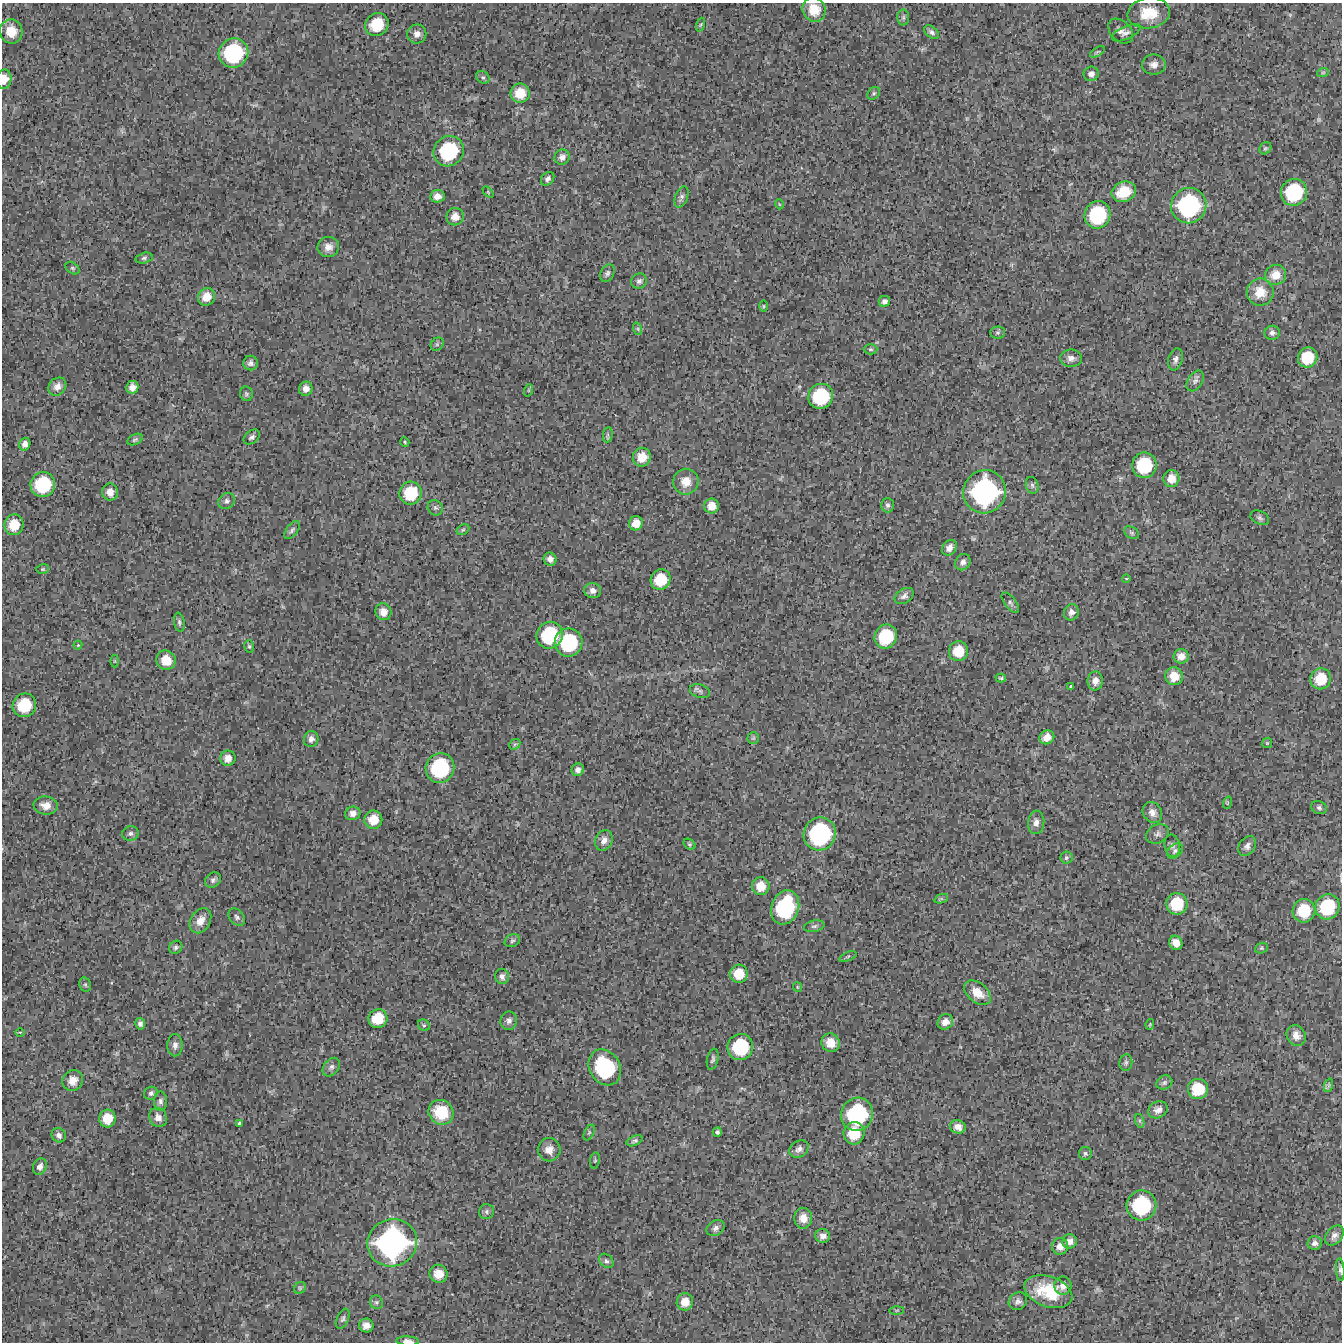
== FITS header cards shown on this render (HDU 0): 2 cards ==
NAXIS1  =                 1340 / length of data axis 1
NAXIS2  =                 1340 / length of data axis 2

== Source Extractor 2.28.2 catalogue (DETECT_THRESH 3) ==
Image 1340 x 1340 px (HDU 0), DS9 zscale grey, 1 PNG px = 1 image px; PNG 1344 x 1344 px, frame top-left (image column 1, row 1340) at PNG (2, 3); each listed source drawn as its Kron ellipse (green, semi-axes under 4 px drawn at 4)
Background 2900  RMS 450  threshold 1340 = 3 sigma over >= 5 px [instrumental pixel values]
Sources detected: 216; all 216 listed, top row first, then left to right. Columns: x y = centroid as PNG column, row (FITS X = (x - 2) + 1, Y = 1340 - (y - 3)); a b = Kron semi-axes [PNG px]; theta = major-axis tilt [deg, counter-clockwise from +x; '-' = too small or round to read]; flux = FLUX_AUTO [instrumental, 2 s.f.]
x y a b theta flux
814 10 12 11 - 5.0e+05
1149 13 21 15 9 8.0e+05
903 17 8 6 89 6.1e+04
377 24 12 11 - 1.1e+06
701 25 7 3 71 3.5e+04
11 31 12 11 - 5.2e+05
1121 31 14 10 -46 1.9e+05
931 32 8 5 -40 9.7e+04
1126 33 15 6 25 1.4e+05
417 34 9 9 - 2.0e+05
1097 52 8 3 32 4.4e+04
233 53 15 14 - 2.7e+06
1154 65 12 10 1 2.0e+05
1323 72 6 3 19 3.1e+04
1091 74 7 7 - 1.4e+05
483 77 7 6 - 6.2e+04
4 79 10 7 82 3.5e+05
520 93 9 9 - 6.1e+05
874 93 7 5 45 5.3e+04
1265 148 6 5 - 4.7e+04
449 151 16 14 48 2.2e+06
562 157 8 7 - 1.4e+05
548 179 7 6 - 9.5e+04
488 192 6 4 -46 3.4e+04
1124 192 12 10 22 7.0e+05
1294 192 13 13 - 2.0e+06
437 196 7 6 - 2.0e+05
681 197 11 6 70 9.5e+04
779 204 5 3 - 2.4e+04
1189 206 18 17 - 3.8e+06
1097 215 14 13 - 2.1e+06
455 217 9 8 - 2.7e+05
328 247 11 10 - 2.4e+05
144 258 9 5 15 6.8e+04
72 268 8 5 -40 5.8e+04
607 273 9 6 61 8.7e+04
1276 275 11 10 - 3.4e+05
639 281 8 7 - 9.2e+04
1260 292 13 13 - 4.9e+05
206 297 9 8 - 3.8e+05
884 301 6 5 - 9.8e+04
764 306 5 3 - 3.0e+04
638 329 6 4 -72 5.4e+04
998 332 7 6 - 6.3e+04
1272 333 8 7 - 9.2e+04
437 344 7 6 - 6.1e+04
871 349 7 5 -1 5.3e+04
1308 357 10 9 - 9.1e+05
1071 358 11 8 -1 1.8e+05
1175 359 11 7 74 1.3e+05
250 363 7 7 - 1.1e+05
1195 381 11 7 57 1.2e+05
57 387 10 8 45 1.9e+05
132 387 6 6 - 1.9e+05
306 389 7 7 - 2.0e+05
529 390 6 4 71 3.7e+04
246 394 7 6 - 6.3e+04
821 396 13 12 - 1.7e+06
608 435 8 5 83 6.3e+04
252 437 9 6 39 8.4e+04
135 440 8 5 26 6.4e+04
405 442 5 4 - 3.3e+04
25 444 6 5 - 1.3e+05
642 457 9 9 - 4.5e+05
1144 465 12 12 - 1.7e+06
1171 479 8 8 - 3.4e+05
686 482 13 12 - 4.1e+05
43 484 12 12 - 1.7e+06
1032 485 8 6 -74 7.3e+04
110 492 8 8 - 2.5e+05
985 492 22 21 - 5.3e+06
411 493 11 11 - 1.2e+06
227 501 9 7 38 1.0e+05
888 505 7 6 - 7.7e+04
712 506 7 7 - 3.2e+05
435 508 8 7 - 7.0e+04
1260 518 10 6 -28 7.0e+04
636 523 7 7 - 3.2e+05
14 525 10 9 - 6.4e+05
292 530 10 5 53 7.9e+04
463 530 7 5 30 5.6e+04
1132 533 8 5 -31 5.8e+04
949 548 8 6 53 1.7e+05
550 559 7 6 - 1.6e+05
963 562 8 7 - 1.4e+05
43 569 6 5 - 4.4e+04
1126 578 4 3 - 2.2e+04
661 580 10 9 - 8.6e+05
593 591 8 7 - 1.6e+05
904 596 10 7 33 1.2e+05
1010 603 12 5 -52 7.6e+04
383 612 8 8 - 2.5e+05
1071 612 8 7 - 1.5e+05
179 622 9 5 -80 7.7e+04
550 635 14 13 - 1.9e+06
886 637 12 11 - 1.5e+06
569 642 14 14 - 2.2e+06
78 645 4 4 - 3.0e+04
249 646 6 4 -73 4.7e+04
959 651 10 9 - 6.9e+05
1181 656 7 7 - 2.2e+05
166 660 10 9 - 5.5e+05
114 661 6 4 90 3.7e+04
1174 676 9 8 - 4.4e+05
1001 678 5 4 - 4.0e+04
1321 679 10 10 - 7.9e+05
1095 681 9 7 83 1.9e+05
1071 686 4 2 - 4.2e+04
700 691 10 6 -18 8.3e+04
24 705 12 11 - 1.2e+06
1047 737 7 6 - 2.9e+05
753 738 6 6 - 5.1e+04
311 739 8 7 - 1.4e+05
1267 743 5 4 - 3.8e+04
515 744 6 4 42 5.4e+04
228 758 8 7 - 2.3e+05
440 768 15 14 - 2.5e+06
578 770 6 6 - 1.2e+05
1227 803 6 4 71 3.6e+04
46 805 12 9 -7 2.7e+05
1319 808 8 6 -23 8.6e+04
1152 812 11 9 -56 2.0e+05
353 813 8 7 - 1.8e+05
373 820 9 9 - 5.1e+05
1036 822 12 8 86 2.0e+05
130 833 8 7 - 1.0e+05
820 834 17 16 - 3.5e+06
1157 834 12 9 26 1.3e+05
604 840 10 8 63 2.1e+05
690 844 7 4 -41 4.6e+04
1172 846 11 7 -80 1.1e+05
1247 846 11 8 55 1.5e+05
1175 851 9 6 41 8.5e+04
1066 858 6 6 - 5.9e+04
213 880 9 7 47 9.5e+04
761 886 9 8 - 4.3e+05
941 899 7 4 18 5.3e+04
1177 904 11 10 - 1.1e+06
785 907 17 13 70 2.7e+06
1328 907 13 12 - 1.6e+06
1304 911 12 11 - 1.1e+06
237 917 10 7 -49 9.0e+04
200 921 13 9 57 3.2e+05
814 926 10 5 11 8.6e+04
512 941 8 6 25 7.1e+04
1176 943 7 6 - 2.7e+05
176 947 7 6 - 7.2e+04
1261 948 6 5 - 4.8e+04
848 957 9 3 22 4.4e+04
739 974 9 9 - 6.2e+05
502 976 8 7 - 1.1e+05
85 985 7 5 -68 5.9e+04
798 987 5 4 - 3.1e+04
977 993 15 9 -39 4.2e+05
378 1019 10 9 - 7.5e+05
509 1021 9 8 - 1.3e+05
945 1022 8 7 - 2.2e+05
140 1024 6 5 - 8.7e+04
1150 1024 5 4 - 3.1e+04
424 1025 6 5 - 5.7e+04
20 1032 5 3 - 2.7e+04
1296 1035 11 9 -60 2.2e+05
831 1043 9 9 - 4.2e+05
175 1045 11 7 90 1.5e+05
740 1047 13 13 - 1.8e+06
713 1059 11 5 78 8.2e+04
1126 1062 8 6 82 7.7e+04
331 1067 10 7 50 1.0e+05
605 1067 19 15 -57 3.0e+06
73 1080 11 10 - 3.0e+05
1164 1083 8 6 26 8.2e+04
1329 1085 7 4 71 5.2e+04
1198 1089 10 10 - 9.1e+05
151 1093 7 6 - 8.0e+04
160 1101 9 6 -89 1.0e+05
1158 1110 10 8 27 2.0e+05
441 1112 13 12 - 9.4e+05
857 1114 17 15 60 3.1e+06
158 1117 10 8 -60 2.1e+05
107 1118 9 8 - 5.3e+05
1140 1121 7 4 -72 5.8e+04
239 1123 3 3 - 4.6e+04
958 1127 8 6 -16 1.7e+05
717 1132 5 4 - 5.6e+04
589 1133 8 4 63 5.7e+04
854 1133 11 10 - 8.7e+05
59 1135 7 6 - 1.2e+05
635 1141 8 4 25 6.7e+04
799 1149 10 8 33 1.4e+05
549 1150 11 11 - 2.9e+05
1085 1153 6 6 - 6.4e+04
595 1160 8 5 80 4.8e+04
40 1167 8 6 64 1.4e+05
1141 1205 15 15 - 2.5e+06
486 1212 7 7 - 8.4e+04
803 1218 10 9 - 2.8e+05
716 1228 10 7 34 1.2e+05
1334 1235 11 8 51 1.5e+05
823 1236 7 7 - 1.5e+05
1070 1241 7 7 - 1.7e+05
392 1243 25 23 21 6.9e+06
1315 1243 7 6 - 1.1e+05
1060 1246 8 8 - 2.5e+05
606 1261 8 6 -42 8.0e+04
1340 1269 11 4 -86 7.5e+04
438 1274 9 9 - 4.3e+05
1063 1286 9 8 - 1.9e+05
300 1288 6 5 - 5.0e+04
1048 1292 25 15 -19 1.2e+06
1018 1301 9 8 - 1.3e+05
376 1302 7 6 - 5.9e+04
685 1302 8 8 - 3.7e+05
897 1310 7 4 1 4.5e+04
343 1319 10 6 65 8.7e+04
366 1325 7 7 - 1.9e+05
408 1341 11 4 -2 1.6e+05
At the frame edge (FLAGS 8, measured only in part): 3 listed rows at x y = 4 79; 1340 1269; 408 1341